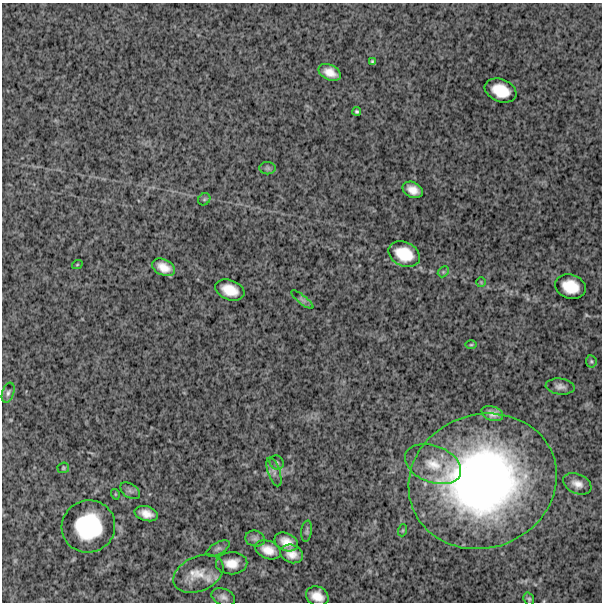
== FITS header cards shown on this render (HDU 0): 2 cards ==
NAXIS1  =                  600
NAXIS2  =                  600

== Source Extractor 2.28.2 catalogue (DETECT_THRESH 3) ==
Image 600 x 600 px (HDU 0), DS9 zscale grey, 1 PNG px = 1 image px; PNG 604 x 604 px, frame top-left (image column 1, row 600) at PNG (2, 3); each listed source drawn as its Kron ellipse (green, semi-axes under 4 px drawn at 4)
Background 1470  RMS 290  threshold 869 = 3 sigma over >= 5 px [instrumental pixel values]
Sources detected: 42; all 42 listed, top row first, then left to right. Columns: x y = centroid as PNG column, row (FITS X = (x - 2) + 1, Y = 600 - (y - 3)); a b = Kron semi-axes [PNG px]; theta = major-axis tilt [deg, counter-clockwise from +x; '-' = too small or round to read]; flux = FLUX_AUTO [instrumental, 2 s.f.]
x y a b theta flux
372 61 4 3 - 2.5e+04
330 72 12 7 -26 2.0e+05
501 91 16 11 -21 4.4e+05
357 111 4 4 - 3.2e+04
268 168 8 6 0 4.6e+04
413 190 11 7 -26 1.8e+05
204 199 6 5 - 3.4e+04
404 254 16 12 -24 5.0e+05
77 265 5 3 - 1.9e+04
163 267 12 8 -25 2.1e+05
443 272 6 4 45 3.1e+04
481 282 5 5 - 2.4e+04
570 287 15 12 -17 4.3e+05
230 290 15 10 -21 3.3e+05
302 300 14 4 -38 5.7e+04
471 345 6 4 1 2.4e+04
591 361 6 5 - 3.1e+04
560 387 14 8 -6 1.0e+05
8 393 10 6 72 6.0e+04
492 414 11 7 -21 1.2e+05
277 463 7 6 - 4.5e+04
433 464 29 18 -21 5.5e+05
63 468 6 5 - 2.8e+04
274 472 15 6 -72 1.0e+05
483 481 75 66 21 1.0e+07
577 484 15 10 -24 1.7e+05
130 491 11 7 -35 6.7e+04
115 494 5 3 - 1.9e+04
146 514 12 7 -16 1.8e+05
88 526 27 26 - 1.4e+06
403 530 6 4 71 2.5e+04
307 531 10 5 83 4.5e+04
255 539 10 8 -14 7.7e+04
286 542 12 8 -25 2.0e+05
218 549 13 6 28 5.9e+04
268 550 13 9 -22 2.2e+05
292 554 11 9 -23 1.9e+05
232 563 16 11 1 2.4e+05
198 574 26 17 24 3.9e+05
317 596 12 9 -25 2.3e+05
223 597 12 8 -24 9.5e+04
529 599 6 5 - 3.3e+04